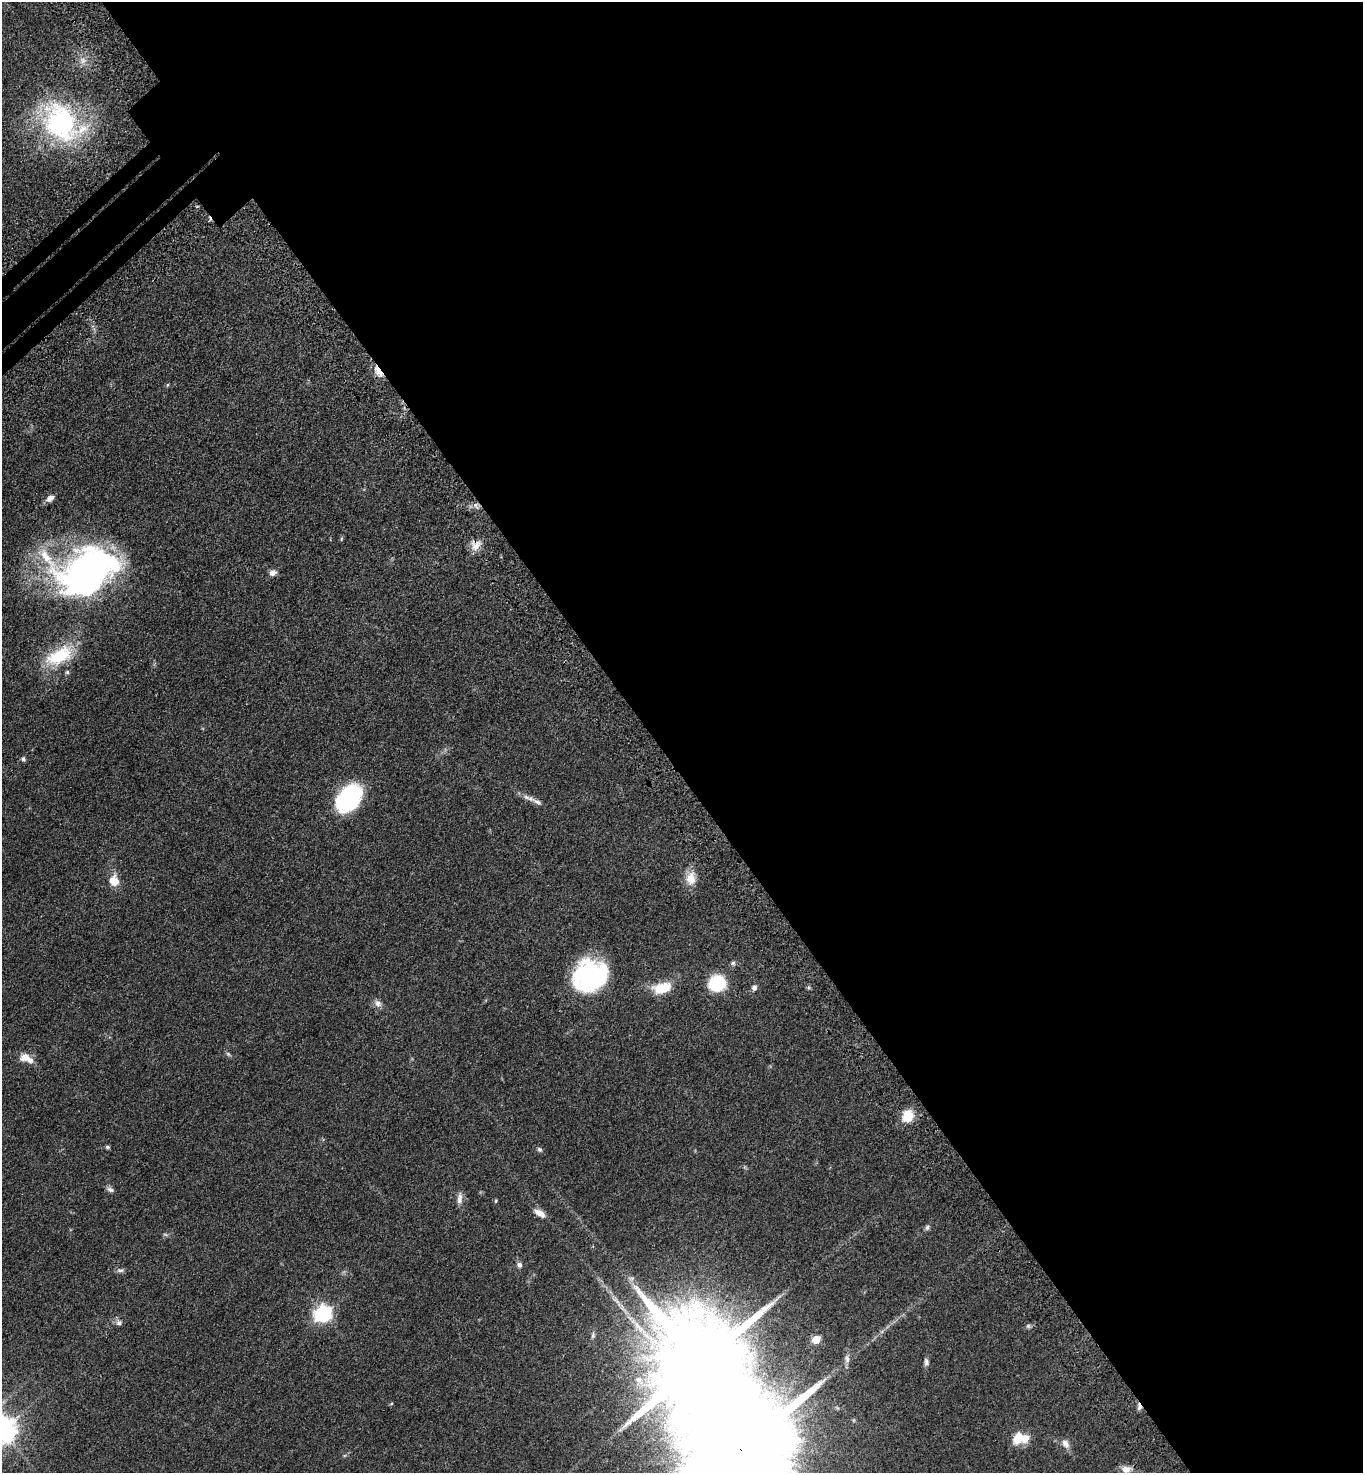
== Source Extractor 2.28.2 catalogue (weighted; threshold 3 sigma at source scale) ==
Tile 8 of 4 x 4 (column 4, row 2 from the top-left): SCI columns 4334-5694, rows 3044-4514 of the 6086 x 6088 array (HDU 1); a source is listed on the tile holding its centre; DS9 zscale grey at full resolution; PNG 1365 x 1475 px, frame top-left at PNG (2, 2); no overlay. Shown black and unused: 53% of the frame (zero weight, under 3 of 4 exposures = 6% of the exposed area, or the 3 px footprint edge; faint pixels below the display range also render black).
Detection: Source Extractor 2.28.2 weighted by HDU 2 'WHT'; one run over the whole footprint, this tile lists its part. Background 0.0432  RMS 0.005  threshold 0.0226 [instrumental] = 3 sigma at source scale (4.5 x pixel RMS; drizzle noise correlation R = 1.50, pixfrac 1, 0.05/0.05 arcsec/px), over >= 5 px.
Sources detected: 57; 1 too faint to see at this stretch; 3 inside a brighter object's white glare — not listed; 2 inside a brighter listed object's ellipse — not listed separately; the other 51 listed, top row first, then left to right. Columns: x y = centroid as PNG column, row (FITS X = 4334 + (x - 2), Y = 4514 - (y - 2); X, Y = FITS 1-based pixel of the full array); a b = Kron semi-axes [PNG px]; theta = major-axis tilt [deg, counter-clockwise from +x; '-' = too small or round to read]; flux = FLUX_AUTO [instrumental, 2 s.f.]
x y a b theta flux
83 60 12 10 90 4
61 122 58 40 -41 84
379 371 11 5 -58 10
167 385 5 4 - 0.59
50 498 11 7 33 2.9
476 506 11 7 -66 2
341 539 6 3 72 0.6
476 545 15 13 72 5
88 571 47 40 37 290
273 573 8 7 - 2.6
59 656 38 19 28 25
23 759 6 5 - 1
349 798 26 17 52 75
538 802 17 7 -31 3
691 878 20 14 -89 7.2
114 881 13 11 -87 7.1
733 963 7 6 - 1.2
590 976 32 28 23 71
717 983 13 12 - 35
754 987 8 7 - 1.9
662 988 16 9 13 17
378 1003 12 9 -50 2.6
228 1054 9 4 -36 0.93
25 1057 13 10 16 4.7
908 1116 11 9 67 13
108 1147 6 4 -2 0.86
539 1149 7 5 -44 1.1
110 1189 10 6 -23 1.6
460 1198 18 7 88 3.2
496 1201 5 4 - 0.58
539 1213 15 7 -30 4
927 1227 8 6 53 1.2
519 1265 8 7 - 1.7
120 1270 11 5 5 1.4
631 1279 10 7 -4 1.9
616 1301 27 6 -49 5.8
323 1314 7 7 - 170
119 1322 9 8 - 1.8
1028 1326 7 5 -15 1.1
593 1335 11 5 83 1.5
816 1339 5 5 - 14
847 1359 14 8 89 2.8
926 1362 10 6 -86 1.7
639 1380 7 7 - 2
391 1404 5 3 - 0.48
1139 1407 10 6 -86 1.8
2 1429 10 10 - 640
1019 1438 18 11 5 12
1065 1444 14 9 -55 3.2
740 1448 42 24 -52 30000
1126 1469 13 8 -4 3.9
Overlapping masked pixels (flux is a lower limit): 5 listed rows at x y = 379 371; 476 506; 476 545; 1139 1407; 740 1448
Isophote crosses this tile's border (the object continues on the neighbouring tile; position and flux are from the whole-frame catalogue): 2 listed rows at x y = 2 1429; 740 1448